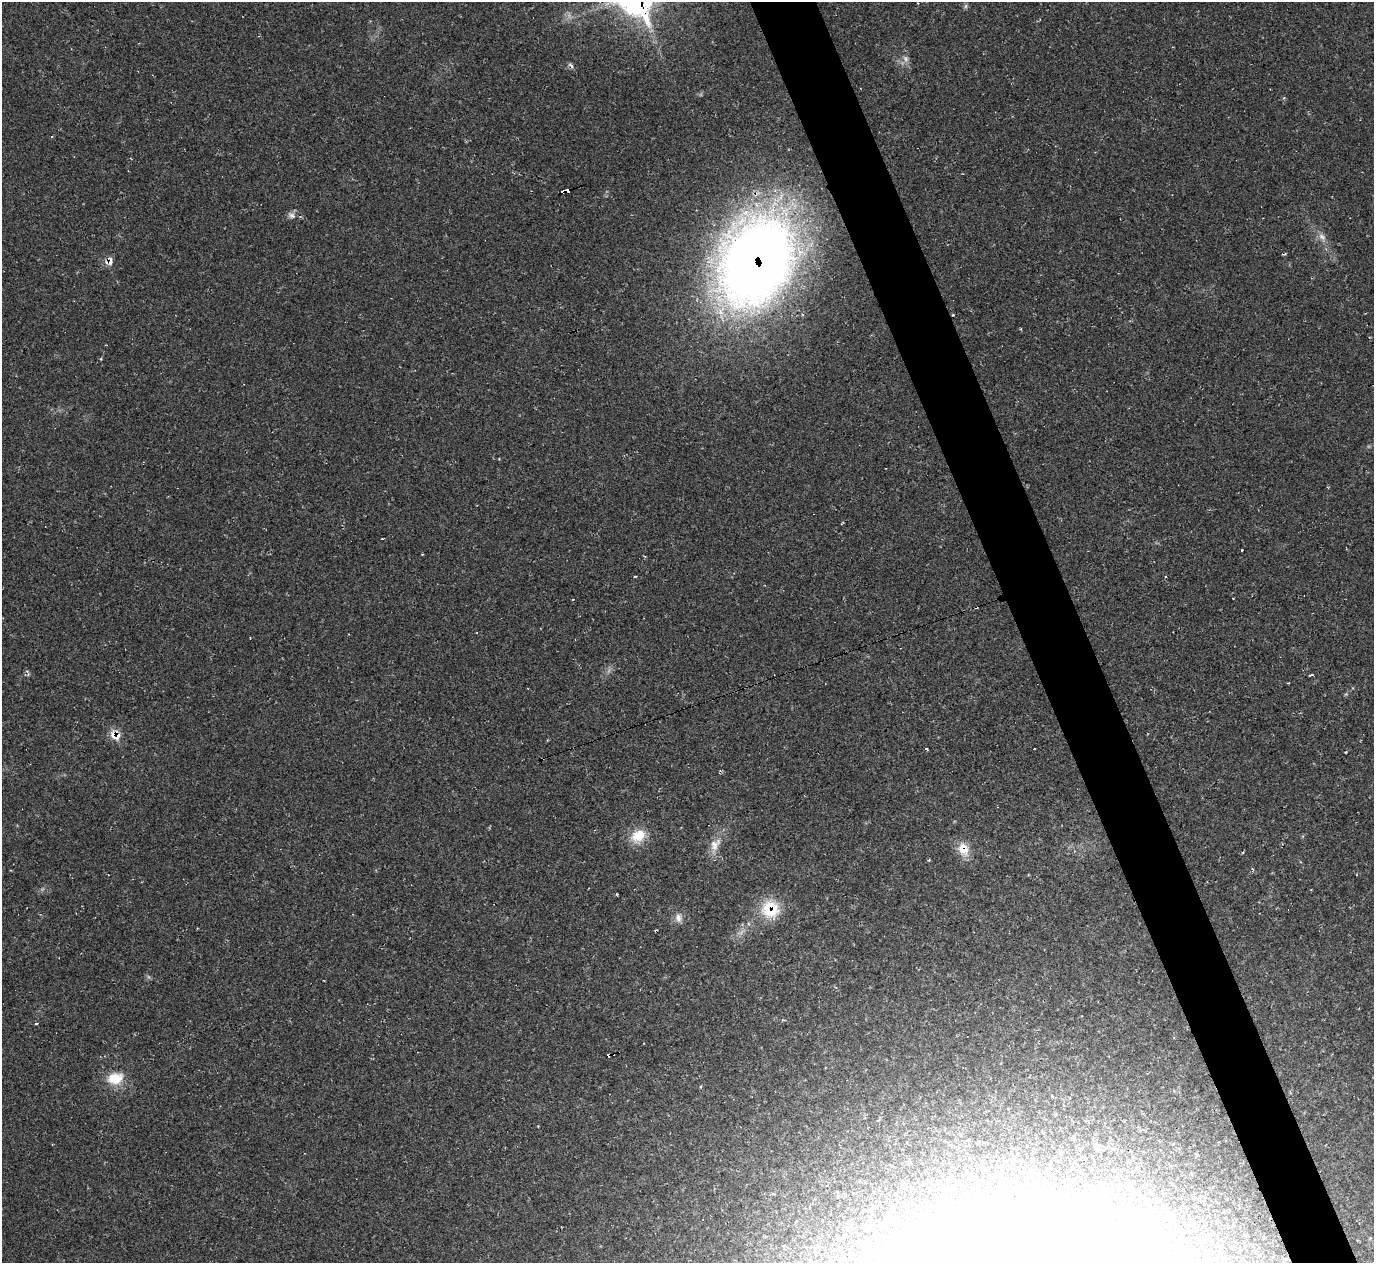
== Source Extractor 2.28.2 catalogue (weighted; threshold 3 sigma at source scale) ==
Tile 6 of 4 x 4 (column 2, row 2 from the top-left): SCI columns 1378-2749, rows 2805-4065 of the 5492 x 5478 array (HDU 1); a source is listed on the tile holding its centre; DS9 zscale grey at full resolution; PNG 1376 x 1265 px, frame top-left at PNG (2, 2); no overlay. Shown black and unused: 5% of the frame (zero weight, under 2 of 3 exposures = <1% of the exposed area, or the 3 px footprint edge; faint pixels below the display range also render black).
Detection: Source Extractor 2.28.2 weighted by HDU 2 'WHT'; one run over the whole footprint, this tile lists its part. Background 0.0477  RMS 0.0067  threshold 0.0303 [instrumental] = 3 sigma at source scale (4.5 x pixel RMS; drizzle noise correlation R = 1.50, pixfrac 1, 0.05/0.05 arcsec/px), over >= 5 px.
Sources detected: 34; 1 too faint to see at this stretch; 6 cosmic-ray / hot-pixel residue — not listed; the other 27 listed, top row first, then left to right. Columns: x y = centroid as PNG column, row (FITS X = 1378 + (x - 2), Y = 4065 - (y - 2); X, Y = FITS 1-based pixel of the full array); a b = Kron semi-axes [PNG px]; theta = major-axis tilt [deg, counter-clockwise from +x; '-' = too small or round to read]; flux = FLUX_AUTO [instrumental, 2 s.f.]
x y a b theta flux
906 59 9 6 -72 2.6
571 65 10 4 -45 1.5
568 190 4 3 - 26
292 215 11 7 -28 2.9
1322 236 10 7 -45 3.4
109 261 11 10 - 4.5
756 262 80 58 63 760
382 539 3 2 - 0.86
1242 550 3 2 - 1.4
635 577 4 3 - 2.8
1310 675 4 3 - 4.6
1288 683 2 2 - 0.52
113 734 13 12 - 7.8
926 748 3 3 - 1.4
1034 749 3 2 - 0.85
638 836 21 15 31 14
715 845 20 12 57 8.1
963 849 17 13 -63 9.9
929 860 4 3 - 0.66
617 894 3 2 - 0.87
770 909 22 21 - 23
678 918 12 8 -81 3.8
36 1023 3 3 - 4.2
115 1078 21 15 10 15
1098 1148 8 5 -63 1.8
1116 1221 19 14 7 10
1054 1261 15 10 6 9.7
Overlapping masked pixels (flux is a lower limit): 6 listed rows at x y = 568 190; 109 261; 756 262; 113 734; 963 849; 770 909
Isophote crosses this tile's border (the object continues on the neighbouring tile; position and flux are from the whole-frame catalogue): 1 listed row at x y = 1054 1261